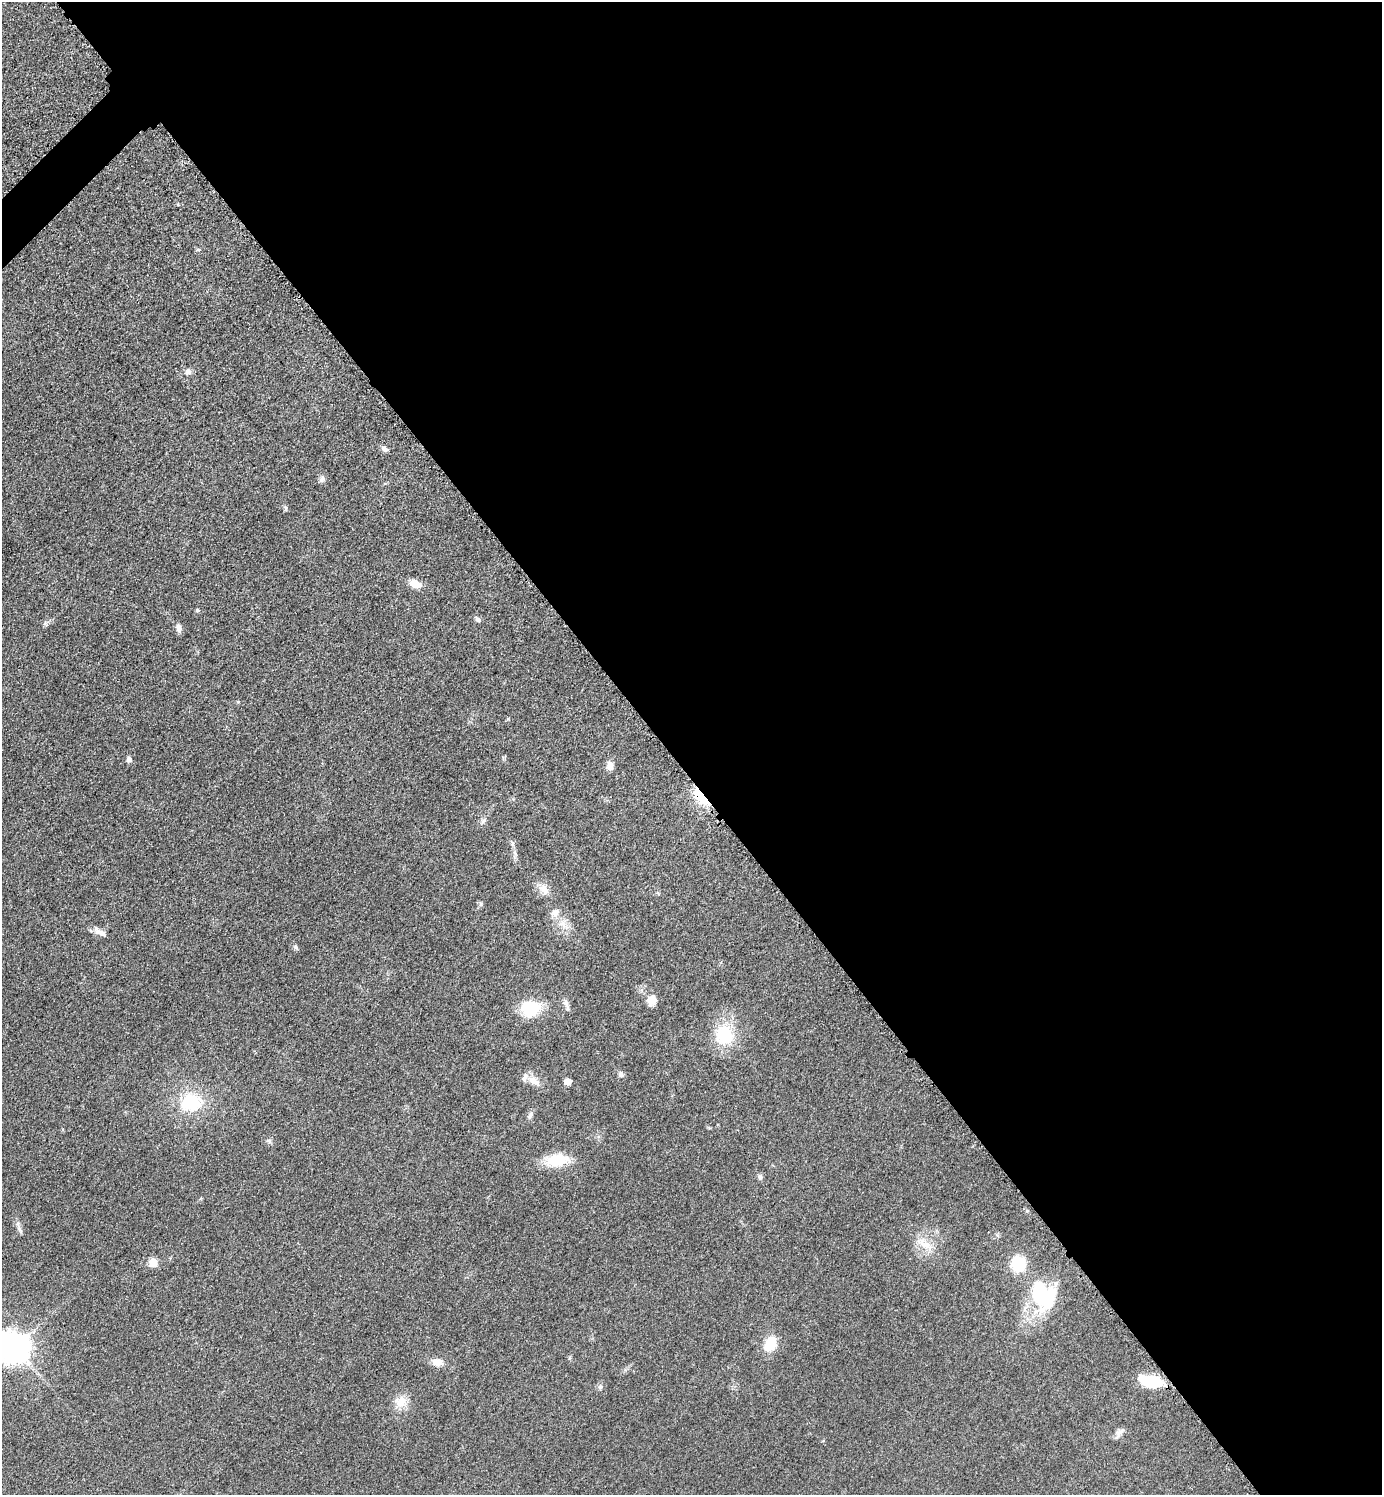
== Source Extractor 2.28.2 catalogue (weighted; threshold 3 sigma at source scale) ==
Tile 8 of 4 x 4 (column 4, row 2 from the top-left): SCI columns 4346-5725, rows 2999-4491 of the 6030 x 6036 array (HDU 1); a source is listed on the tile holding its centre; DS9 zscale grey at full resolution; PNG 1384 x 1497 px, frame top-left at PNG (2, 2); no overlay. Shown black and unused: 52% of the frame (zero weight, under 3 of 5 exposures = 3% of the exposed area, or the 3 px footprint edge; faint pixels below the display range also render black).
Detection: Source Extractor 2.28.2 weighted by HDU 2 'WHT'; one run over the whole footprint, this tile lists its part. Background 0.0488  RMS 0.0059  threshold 0.0263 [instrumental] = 3 sigma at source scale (4.5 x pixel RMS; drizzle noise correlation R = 1.50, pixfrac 1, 0.05/0.05 arcsec/px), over >= 5 px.
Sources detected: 47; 3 inside a brighter object's white glare — not listed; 2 inside a brighter listed object's ellipse — not listed separately; the other 42 listed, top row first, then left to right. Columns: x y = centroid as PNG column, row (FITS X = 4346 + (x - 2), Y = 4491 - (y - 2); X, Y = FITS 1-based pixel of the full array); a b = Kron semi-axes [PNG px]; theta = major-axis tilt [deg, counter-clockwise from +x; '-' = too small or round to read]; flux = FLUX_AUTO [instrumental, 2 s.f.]
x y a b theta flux
188 372 9 8 - 2.1
385 449 10 6 -34 1.8
322 479 9 6 64 1.8
415 584 13 9 -24 6.3
197 610 5 4 - 0.72
477 619 7 6 - 1.6
179 628 11 6 -74 2.2
129 759 5 5 - 2.5
610 766 9 8 - 3.6
701 797 25 9 -48 15
483 821 8 6 35 1.6
512 843 7 4 -72 1
544 889 17 10 -58 5.2
555 912 12 9 26 3.3
563 924 9 6 -69 3.1
91 931 6 4 -19 0.98
103 934 11 7 -29 2.9
295 947 6 5 - 1
652 1000 13 10 67 6.1
566 1002 12 6 -78 2.1
530 1008 23 18 1 19
724 1035 28 24 90 24
621 1074 7 7 - 1.6
533 1081 18 9 -31 5.4
567 1082 6 5 - 3.5
191 1102 21 18 3 29
530 1115 11 6 57 1.8
269 1141 6 6 - 1.2
557 1160 29 16 2 15
760 1177 8 6 90 1.3
20 1229 12 4 -62 1.6
925 1244 22 11 -44 9
153 1262 8 7 - 6.8
1018 1264 14 13 - 20
1039 1295 44 20 -81 29
770 1343 18 12 65 13
15 1347 10 9 - 940
437 1362 14 9 -9 5.1
1150 1381 22 10 -14 27
600 1387 7 5 44 1.2
401 1402 16 14 5 7.6
1119 1432 14 7 52 2.7
Overlapping masked pixels (flux is a lower limit): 1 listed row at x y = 701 797
Isophote crosses this tile's border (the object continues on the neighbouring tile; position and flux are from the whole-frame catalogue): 1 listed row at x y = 15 1347
Unlisted compact peaks at least as high as the median listed source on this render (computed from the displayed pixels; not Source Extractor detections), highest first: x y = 286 508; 481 904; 508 719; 1027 1211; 45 623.